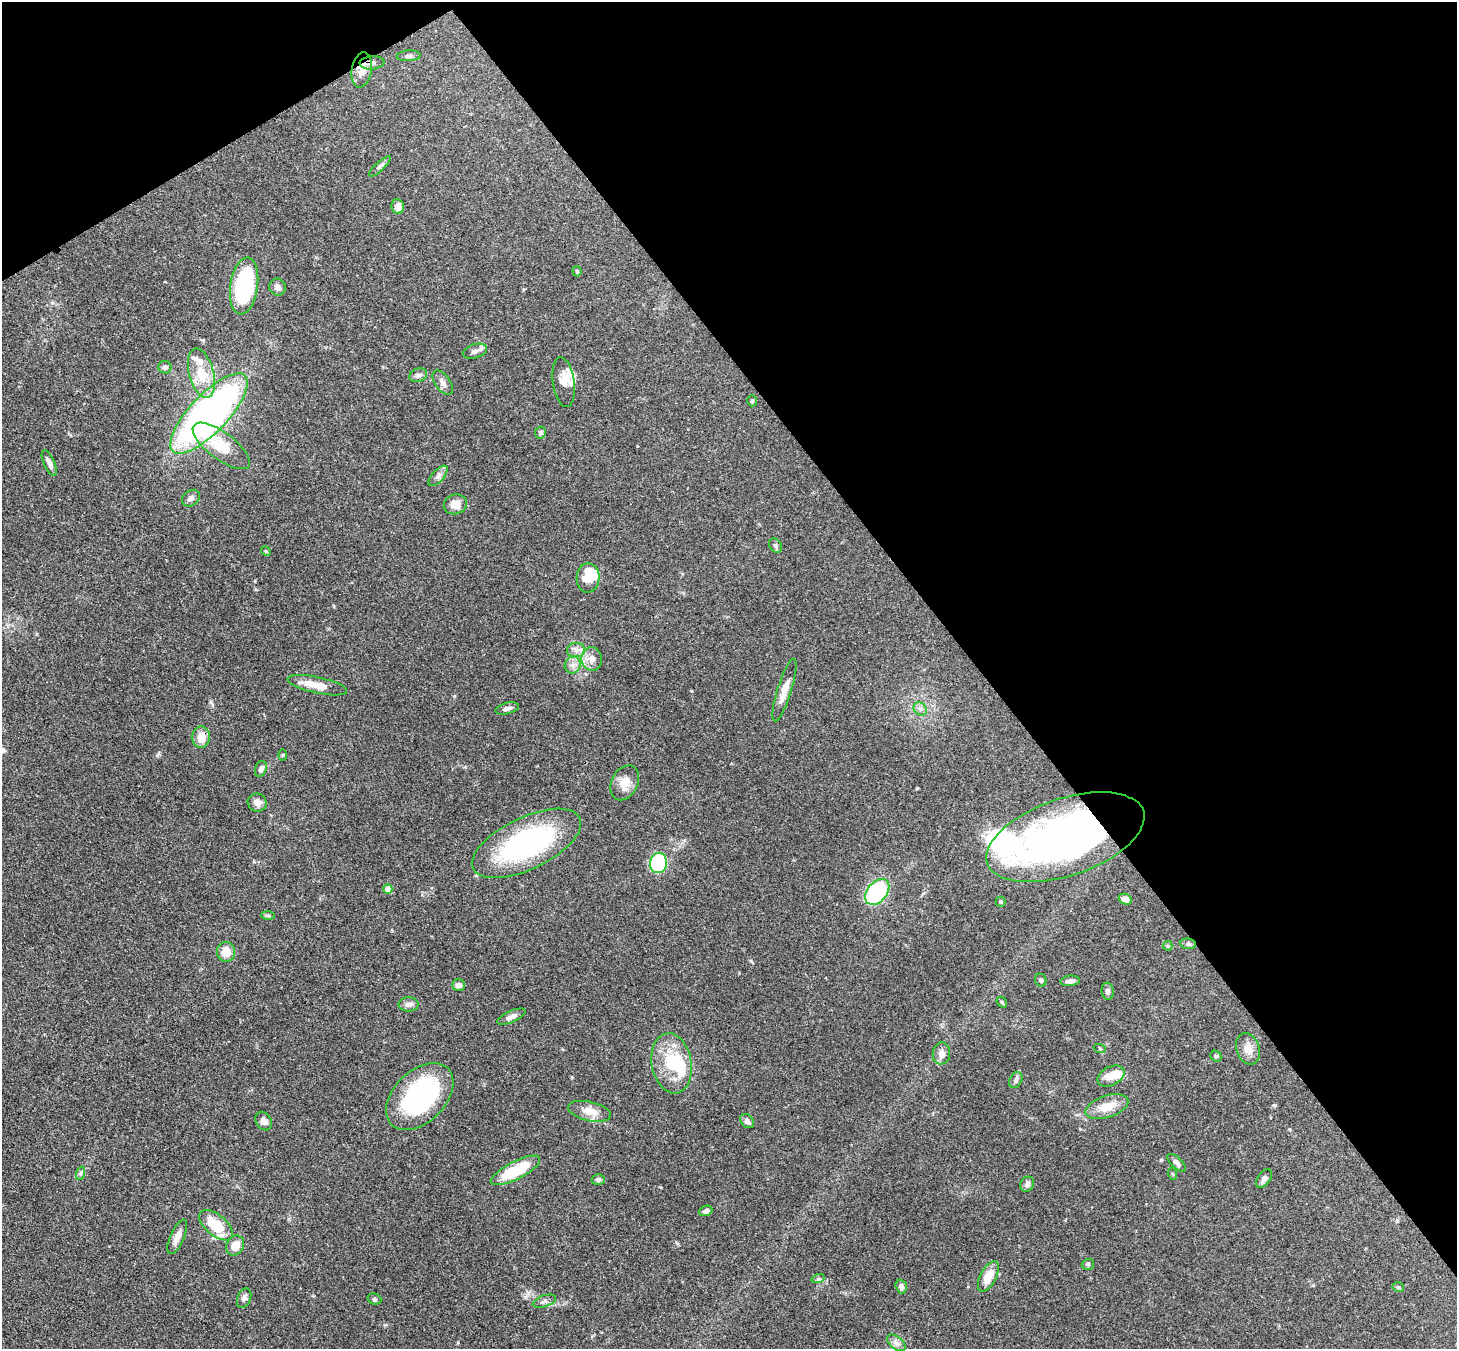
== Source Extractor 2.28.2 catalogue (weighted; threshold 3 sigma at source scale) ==
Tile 3 of 4 x 4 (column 3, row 1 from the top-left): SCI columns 2987-4441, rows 4252-5598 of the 5972 x 5944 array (HDU 1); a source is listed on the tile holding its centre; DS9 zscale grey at full resolution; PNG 1459 x 1351 px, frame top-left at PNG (2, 2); each listed source drawn as its Kron ellipse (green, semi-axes under 4 px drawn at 4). Shown black and unused: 36% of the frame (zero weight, under 3 of 4 exposures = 7% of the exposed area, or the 3 px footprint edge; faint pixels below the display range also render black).
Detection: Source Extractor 2.28.2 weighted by HDU 2 'WHT'; one run over the whole footprint, this tile lists its part. Background 0.157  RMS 0.0047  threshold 0.0213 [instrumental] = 3 sigma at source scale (4.5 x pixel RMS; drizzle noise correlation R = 1.50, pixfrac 1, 0.05/0.05 arcsec/px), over >= 5 px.
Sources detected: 96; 3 inside a brighter object's white glare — neither listed nor drawn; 6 inside a brighter listed object's ellipse — not listed separately; the other 87 listed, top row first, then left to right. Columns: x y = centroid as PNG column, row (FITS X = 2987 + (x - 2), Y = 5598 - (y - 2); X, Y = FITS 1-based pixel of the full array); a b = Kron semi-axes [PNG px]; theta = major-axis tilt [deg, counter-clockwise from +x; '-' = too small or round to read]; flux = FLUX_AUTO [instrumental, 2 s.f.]
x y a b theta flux
409 56 12 5 4 1.3
372 63 12 6 4 2
362 70 18 10 79 5.4
380 166 14 4 43 1.3
398 207 7 6 - 3.9
577 271 5 4 - 0.67
244 286 28 14 82 53
278 287 8 8 - 2
475 351 12 7 17 2.1
165 367 6 6 - 1.4
201 373 25 12 -74 11
418 375 9 6 19 1.6
564 382 25 11 -82 4.7
443 383 14 7 -55 2.2
752 401 5 4 - 0.7
209 414 52 19 46 190
540 433 6 5 - 1.1
221 446 34 13 -37 14
49 463 14 5 -65 2.5
438 476 13 6 48 1.8
191 498 9 7 36 1.9
455 504 12 10 16 4.6
775 546 8 6 -57 1.1
266 551 5 4 - 0.48
588 578 14 11 87 11
576 650 9 7 1 2.2
592 659 12 10 -84 3.7
573 665 8 8 - 2.3
317 685 30 8 -12 7.7
784 690 32 7 73 6
507 708 12 5 14 1.7
920 709 7 6 - 1.5
201 737 11 9 86 6
282 755 6 4 89 0.5
261 769 8 5 73 2
625 783 18 13 62 5.9
257 803 9 9 - 3
1065 837 82 38 19 240
526 843 59 26 26 72
658 863 10 8 82 49
388 889 5 4 - 7.1
877 892 15 10 50 49
1125 899 7 5 -27 3.1
1000 902 5 5 - 0.68
268 916 7 4 0 0.79
1188 944 8 5 -7 1
1168 946 5 4 - 0.59
226 952 10 9 - 5.7
1041 980 7 5 -68 1.2
1070 981 9 5 5 2
459 985 6 5 - 2
1108 991 8 6 -83 1.8
1002 1002 6 4 -48 0.64
408 1004 10 7 1 2
511 1017 15 5 23 2
1100 1049 6 4 -20 0.62
1248 1049 16 11 -71 4.7
941 1053 11 8 84 3.2
1216 1056 6 5 - 0.71
672 1063 30 20 -80 22
1111 1076 14 9 26 6.4
1016 1080 8 6 63 1.2
420 1096 40 25 45 68
1107 1107 22 11 18 8.1
590 1111 22 9 -13 6.2
264 1121 10 7 -58 2.6
747 1121 8 6 -47 1.9
1177 1163 11 5 -44 1.9
515 1170 27 9 27 22
81 1173 7 4 71 0.85
1173 1174 6 4 -70 0.53
1264 1178 10 6 55 1.5
598 1180 6 5 - 1.1
1027 1184 8 6 54 1.5
706 1211 7 5 22 1.6
216 1225 20 10 -40 14
177 1237 18 7 66 3.5
235 1245 10 8 56 6
1088 1264 6 5 - 0.88
988 1276 17 8 62 7.7
818 1279 7 4 18 0.88
901 1286 7 5 -72 1.8
1398 1287 6 4 -14 0.78
244 1298 10 6 68 1.7
374 1299 7 5 -17 0.95
544 1301 12 5 18 1.6
896 1343 11 6 -39 2
Overlapping masked pixels (flux is a lower limit): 4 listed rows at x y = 372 63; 362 70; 201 737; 1065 837
Unlisted compact peaks at least as high as the median listed source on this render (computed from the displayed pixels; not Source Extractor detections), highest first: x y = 1274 1105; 917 788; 211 702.